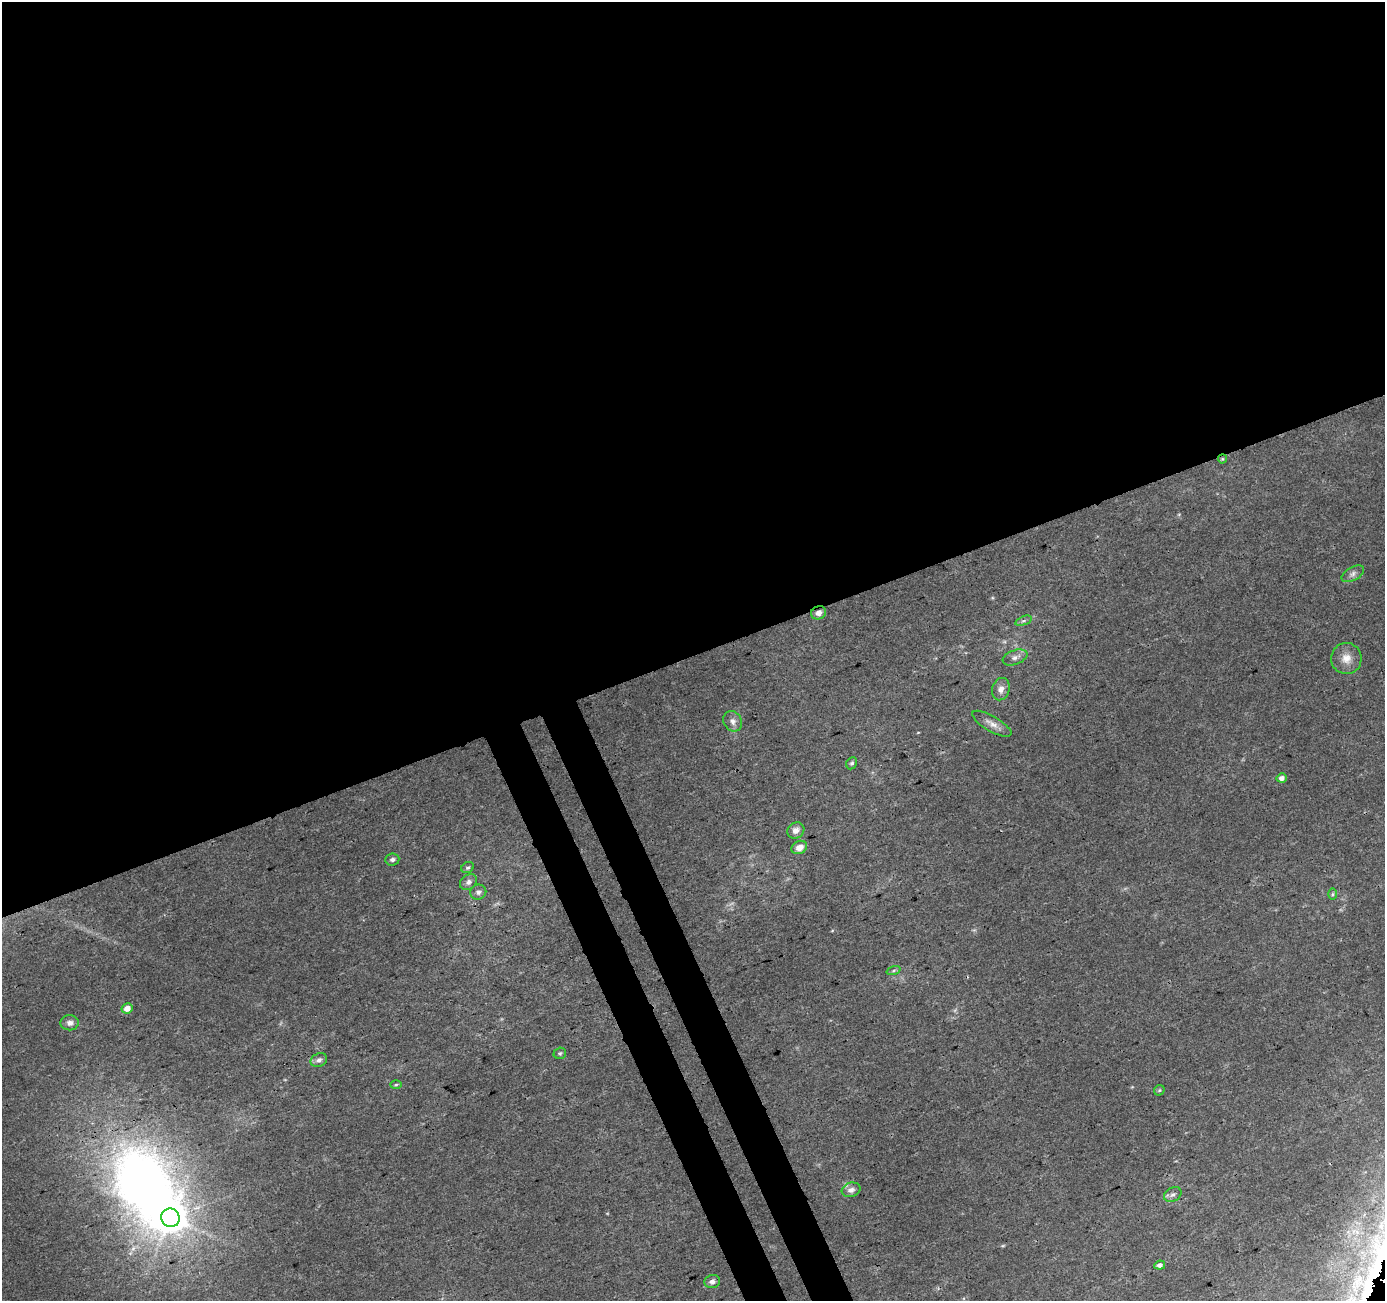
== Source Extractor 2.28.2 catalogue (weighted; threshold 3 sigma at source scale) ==
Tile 2 of 4 x 4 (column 2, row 1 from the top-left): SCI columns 1438-2820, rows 4004-5302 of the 5645 x 5464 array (HDU 1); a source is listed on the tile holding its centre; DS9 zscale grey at full resolution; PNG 1387 x 1303 px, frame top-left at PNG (2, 2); each listed source drawn as its Kron ellipse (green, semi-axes under 4 px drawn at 4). Shown black and unused: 53% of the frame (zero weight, under 3 of 4 exposures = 5% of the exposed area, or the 3 px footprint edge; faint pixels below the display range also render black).
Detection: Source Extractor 2.28.2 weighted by HDU 2 'WHT'; one run over the whole footprint, this tile lists its part. Background 0.0265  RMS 0.0037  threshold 0.0165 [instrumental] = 3 sigma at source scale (4.5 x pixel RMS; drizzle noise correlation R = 1.50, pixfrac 1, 0.0396/0.0396 arcsec/px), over >= 5 px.
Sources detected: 33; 1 too faint to see at this stretch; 1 inside a brighter object's white glare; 1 cosmic-ray / hot-pixel residue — neither listed nor drawn; the other 30 listed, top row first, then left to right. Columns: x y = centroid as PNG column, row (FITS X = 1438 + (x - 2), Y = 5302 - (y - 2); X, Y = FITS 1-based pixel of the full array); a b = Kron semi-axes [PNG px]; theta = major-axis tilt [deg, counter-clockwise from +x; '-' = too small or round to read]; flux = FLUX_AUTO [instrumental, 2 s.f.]
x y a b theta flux
1222 459 4 4 - 0.41
1353 574 12 6 29 1.7
819 613 7 6 - 2.2
1024 621 9 4 21 0.83
1015 657 13 7 21 1.9
1346 658 15 15 - 4.5
1001 689 11 8 74 2.4
733 721 11 9 -60 2.2
992 724 22 7 -30 3
852 763 6 5 - 0.73
1282 778 5 4 - 1.9
796 830 9 7 37 2.4
799 847 8 6 29 3.1
392 860 7 6 - 1.1
468 868 6 5 - 0.72
468 882 9 7 34 1.6
478 892 8 7 - 1.4
1332 894 6 4 89 0.54
894 970 7 3 19 0.51
127 1008 5 5 - 3
70 1023 9 7 1 1.8
560 1053 6 5 - 0.64
319 1060 8 6 25 1.5
396 1085 6 4 2 0.48
1159 1090 6 4 45 0.46
851 1190 9 7 16 2
1173 1194 9 6 30 1.2
170 1218 9 9 - 650
1160 1265 5 4 - 1.3
712 1281 8 6 16 1.6
Overlapping masked pixels (flux is a lower limit): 2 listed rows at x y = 1222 459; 819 613